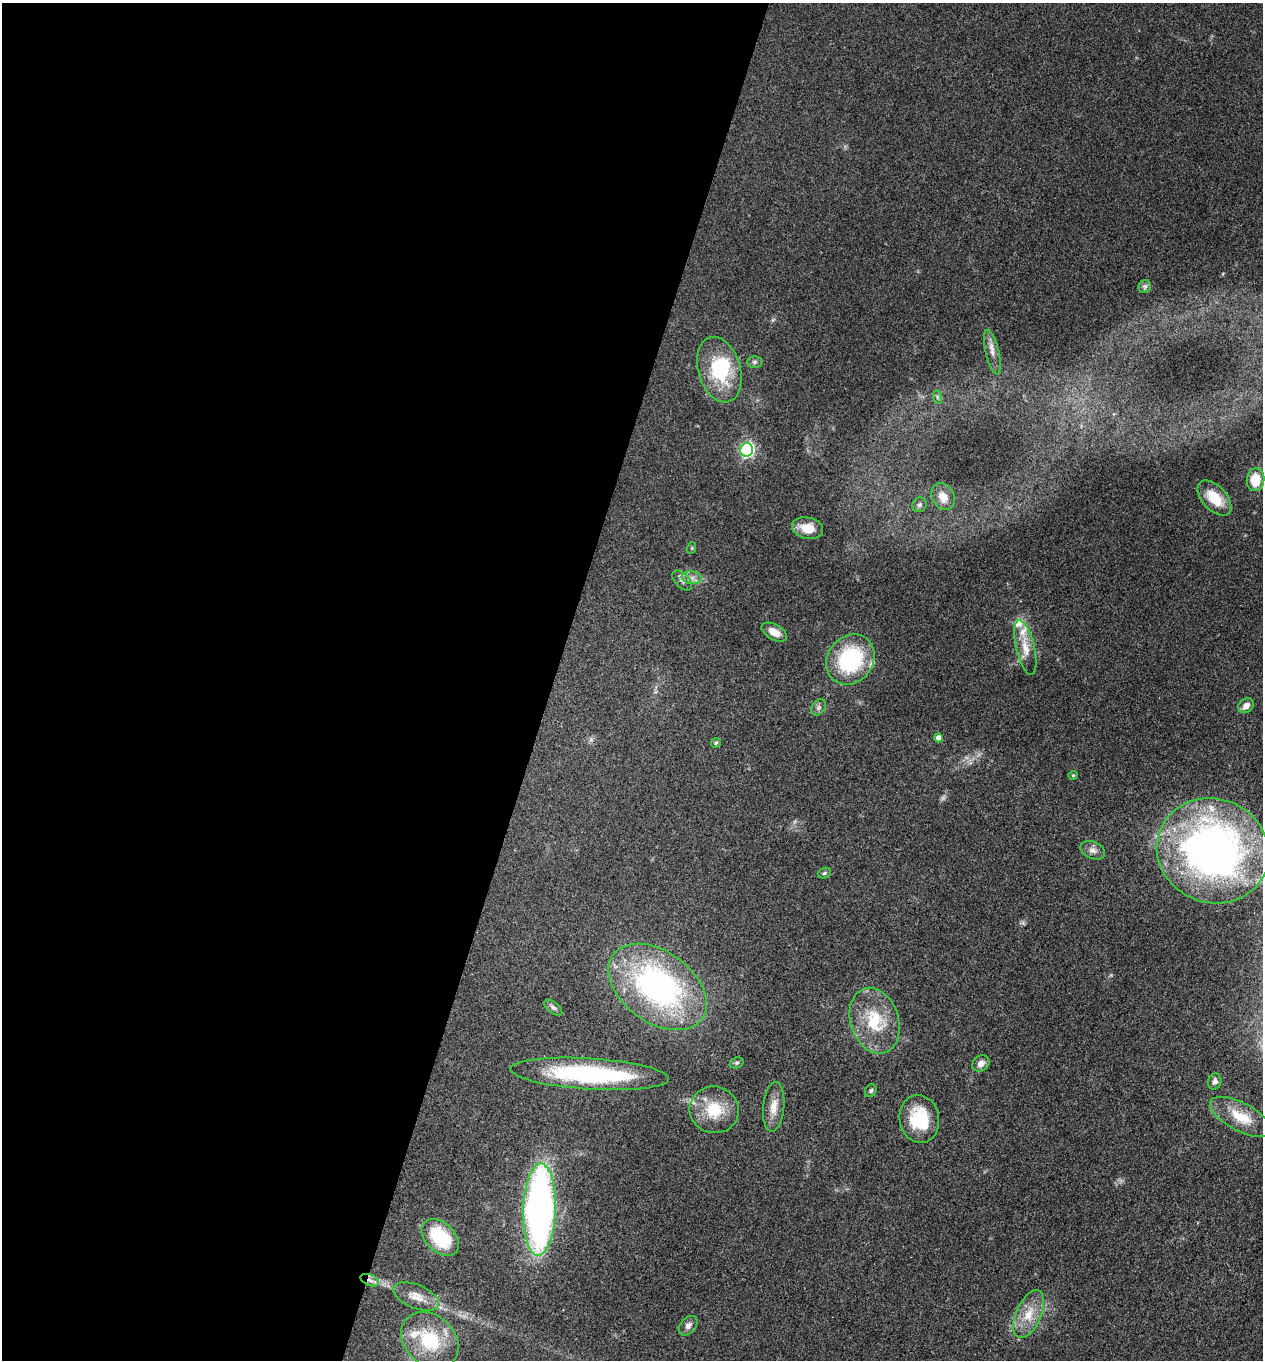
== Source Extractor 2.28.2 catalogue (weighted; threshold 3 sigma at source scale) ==
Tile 5 of 4 x 4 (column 1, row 2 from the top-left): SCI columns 264-1524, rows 2716-4073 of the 5442 x 5431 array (HDU 1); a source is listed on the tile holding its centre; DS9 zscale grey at full resolution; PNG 1265 x 1362 px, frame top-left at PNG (2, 3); each listed source drawn as its Kron ellipse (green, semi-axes under 4 px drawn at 4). Shown black and unused: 44% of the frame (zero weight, under 3 of 4 exposures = <1% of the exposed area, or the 3 px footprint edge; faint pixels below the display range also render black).
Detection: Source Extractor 2.28.2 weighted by HDU 2 'WHT'; one run over the whole footprint, this tile lists its part. Background 0.0948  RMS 0.0059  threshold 0.0267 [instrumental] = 3 sigma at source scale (4.5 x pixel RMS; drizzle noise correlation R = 1.50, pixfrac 1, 0.05/0.05 arcsec/px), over >= 5 px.
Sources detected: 51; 1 too faint to see at this stretch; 1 inside a brighter object's white glare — neither listed nor drawn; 5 inside a brighter listed object's ellipse — not listed separately; the other 44 listed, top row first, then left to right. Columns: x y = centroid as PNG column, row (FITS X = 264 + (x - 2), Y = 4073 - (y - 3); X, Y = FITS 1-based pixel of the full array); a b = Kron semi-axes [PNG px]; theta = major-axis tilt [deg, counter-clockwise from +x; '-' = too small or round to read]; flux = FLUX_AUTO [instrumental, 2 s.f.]
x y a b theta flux
1145 287 7 6 - 1.4
992 352 23 6 -77 4.7
755 362 7 5 0 1.3
719 370 34 21 -74 37
937 397 7 4 -72 1
747 450 7 6 - 120
1255 480 11 9 84 14
943 497 14 11 -61 6.5
1214 498 21 12 -47 15
919 505 8 6 47 1.5
807 528 16 10 -13 10
692 548 6 4 71 0.71
692 578 10 6 -6 3
682 581 12 7 -45 2.5
774 632 14 7 -29 6.2
1025 648 28 9 -77 8.7
850 659 26 22 53 55
1246 706 8 6 41 4.1
818 707 9 6 56 1.7
939 738 4 4 - 3.9
716 743 5 4 - 0.77
1073 775 4 4 - 0.75
1093 850 13 8 -23 3.4
1213 851 57 52 -23 300
824 873 7 5 21 1
657 987 55 35 -36 160
553 1007 11 5 -37 1.9
875 1021 34 24 -73 28
737 1063 7 5 21 1.1
981 1064 9 7 35 3.6
590 1074 79 15 -4 79
1215 1082 8 6 67 2.4
871 1091 7 5 56 1.3
774 1107 25 10 84 7.8
714 1110 25 23 -14 21
1241 1117 34 14 -28 17
919 1119 24 19 -81 28
539 1210 46 16 88 280
440 1237 22 14 -44 35
370 1280 10 5 -21 2.7
416 1297 24 11 -22 8.2
1029 1314 25 12 66 13
688 1326 11 7 49 2.8
430 1340 31 25 -42 34
Overlapping masked pixels (flux is a lower limit): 1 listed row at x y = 370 1280